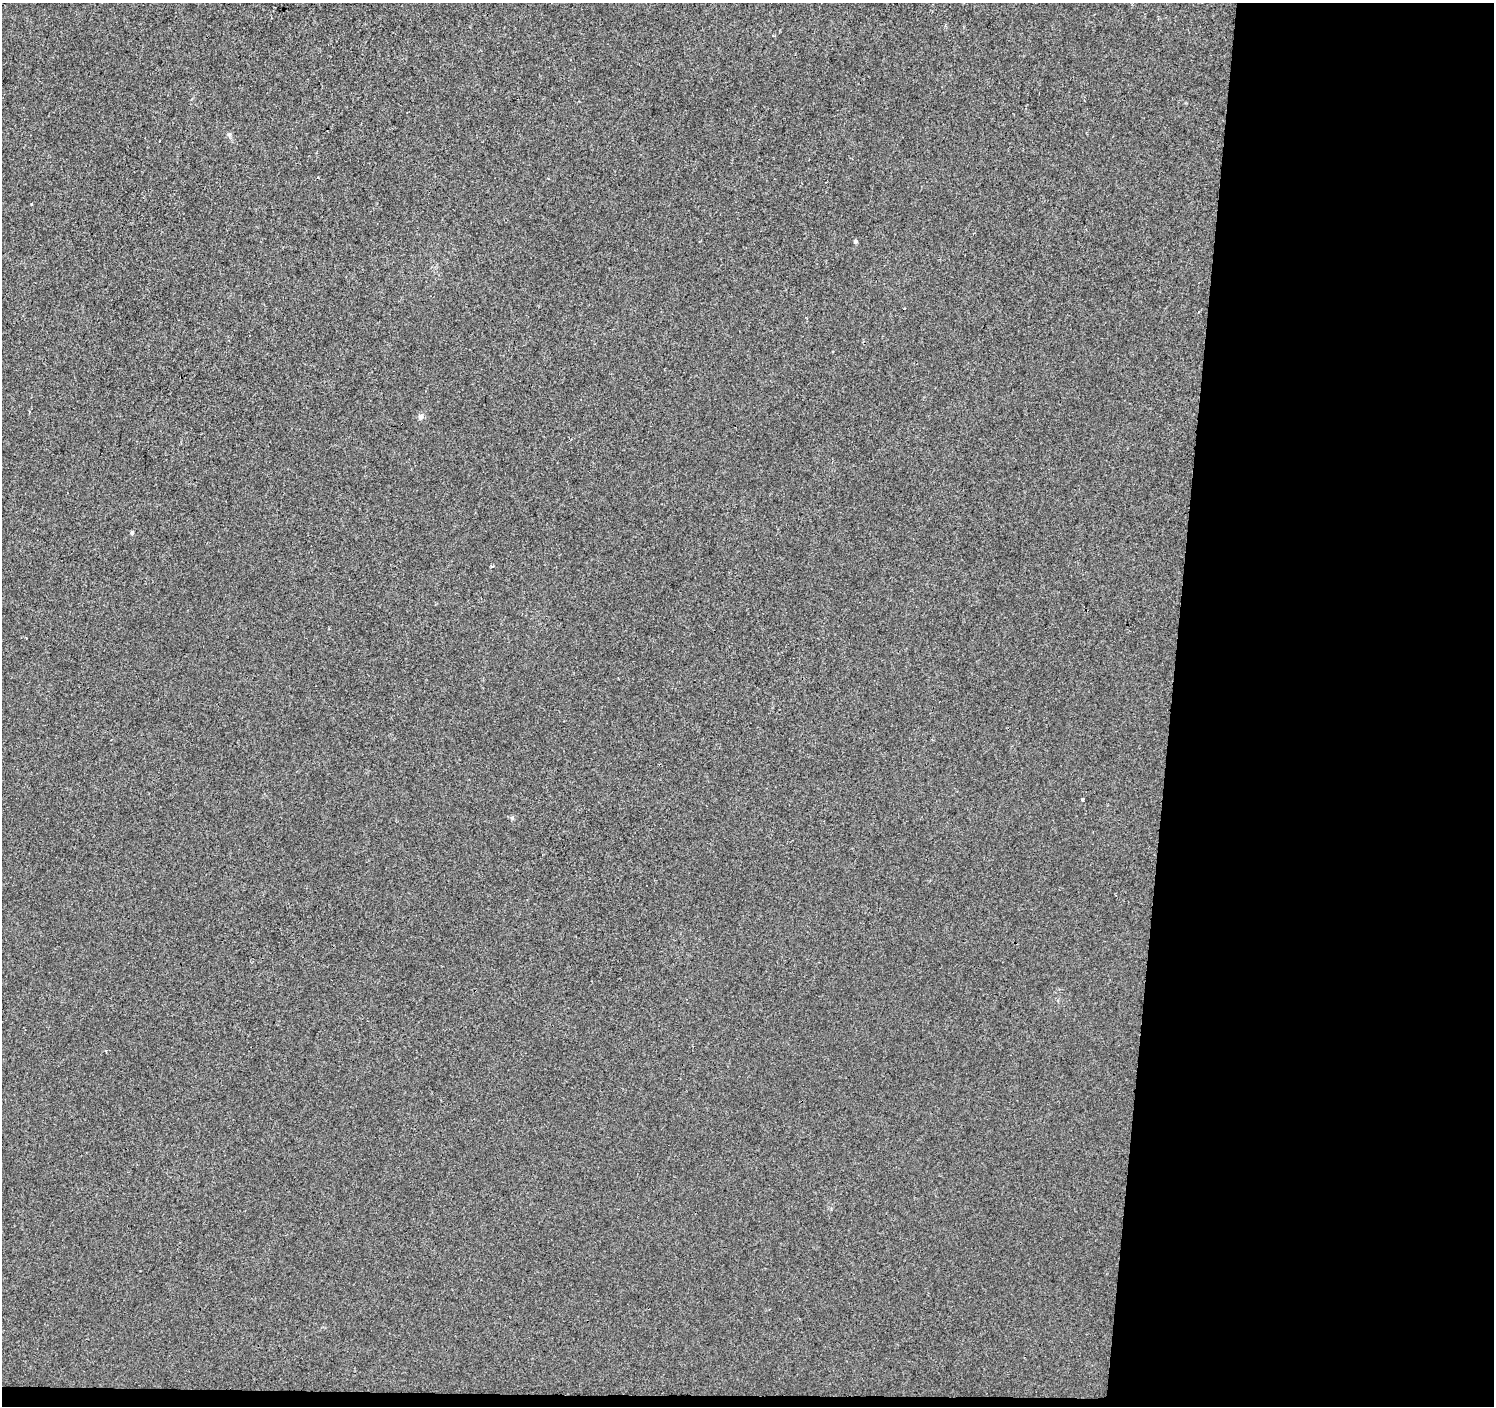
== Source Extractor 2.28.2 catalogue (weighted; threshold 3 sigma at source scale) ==
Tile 9 of 3 x 3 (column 3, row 3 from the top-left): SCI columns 2992-4483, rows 283-1686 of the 4483 x 4722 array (HDU 1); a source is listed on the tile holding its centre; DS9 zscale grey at full resolution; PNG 1496 x 1408 px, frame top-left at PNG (2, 3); no overlay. Shown black and unused: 22% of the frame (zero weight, under 2 of 3 exposures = <1% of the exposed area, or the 3 px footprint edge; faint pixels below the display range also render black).
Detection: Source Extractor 2.28.2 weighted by HDU 2 'WHT'; one run over the whole footprint, this tile lists its part. Background 0.00108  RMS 0.0048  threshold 0.0214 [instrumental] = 3 sigma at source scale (4.5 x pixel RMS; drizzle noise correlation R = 1.50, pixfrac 1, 0.0396/0.0396 arcsec/px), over >= 5 px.
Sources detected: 6; all 6 listed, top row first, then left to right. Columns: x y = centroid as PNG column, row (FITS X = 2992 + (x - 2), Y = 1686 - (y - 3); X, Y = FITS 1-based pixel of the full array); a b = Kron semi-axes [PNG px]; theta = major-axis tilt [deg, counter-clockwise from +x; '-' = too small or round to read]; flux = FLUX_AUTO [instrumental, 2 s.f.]
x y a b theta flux
31 204 4 2 - 0.31
855 241 4 4 - 0.95
421 416 5 4 - 2.8
132 533 5 4 - 1.1
1082 799 3 3 - 0.66
512 818 6 5 - 0.73